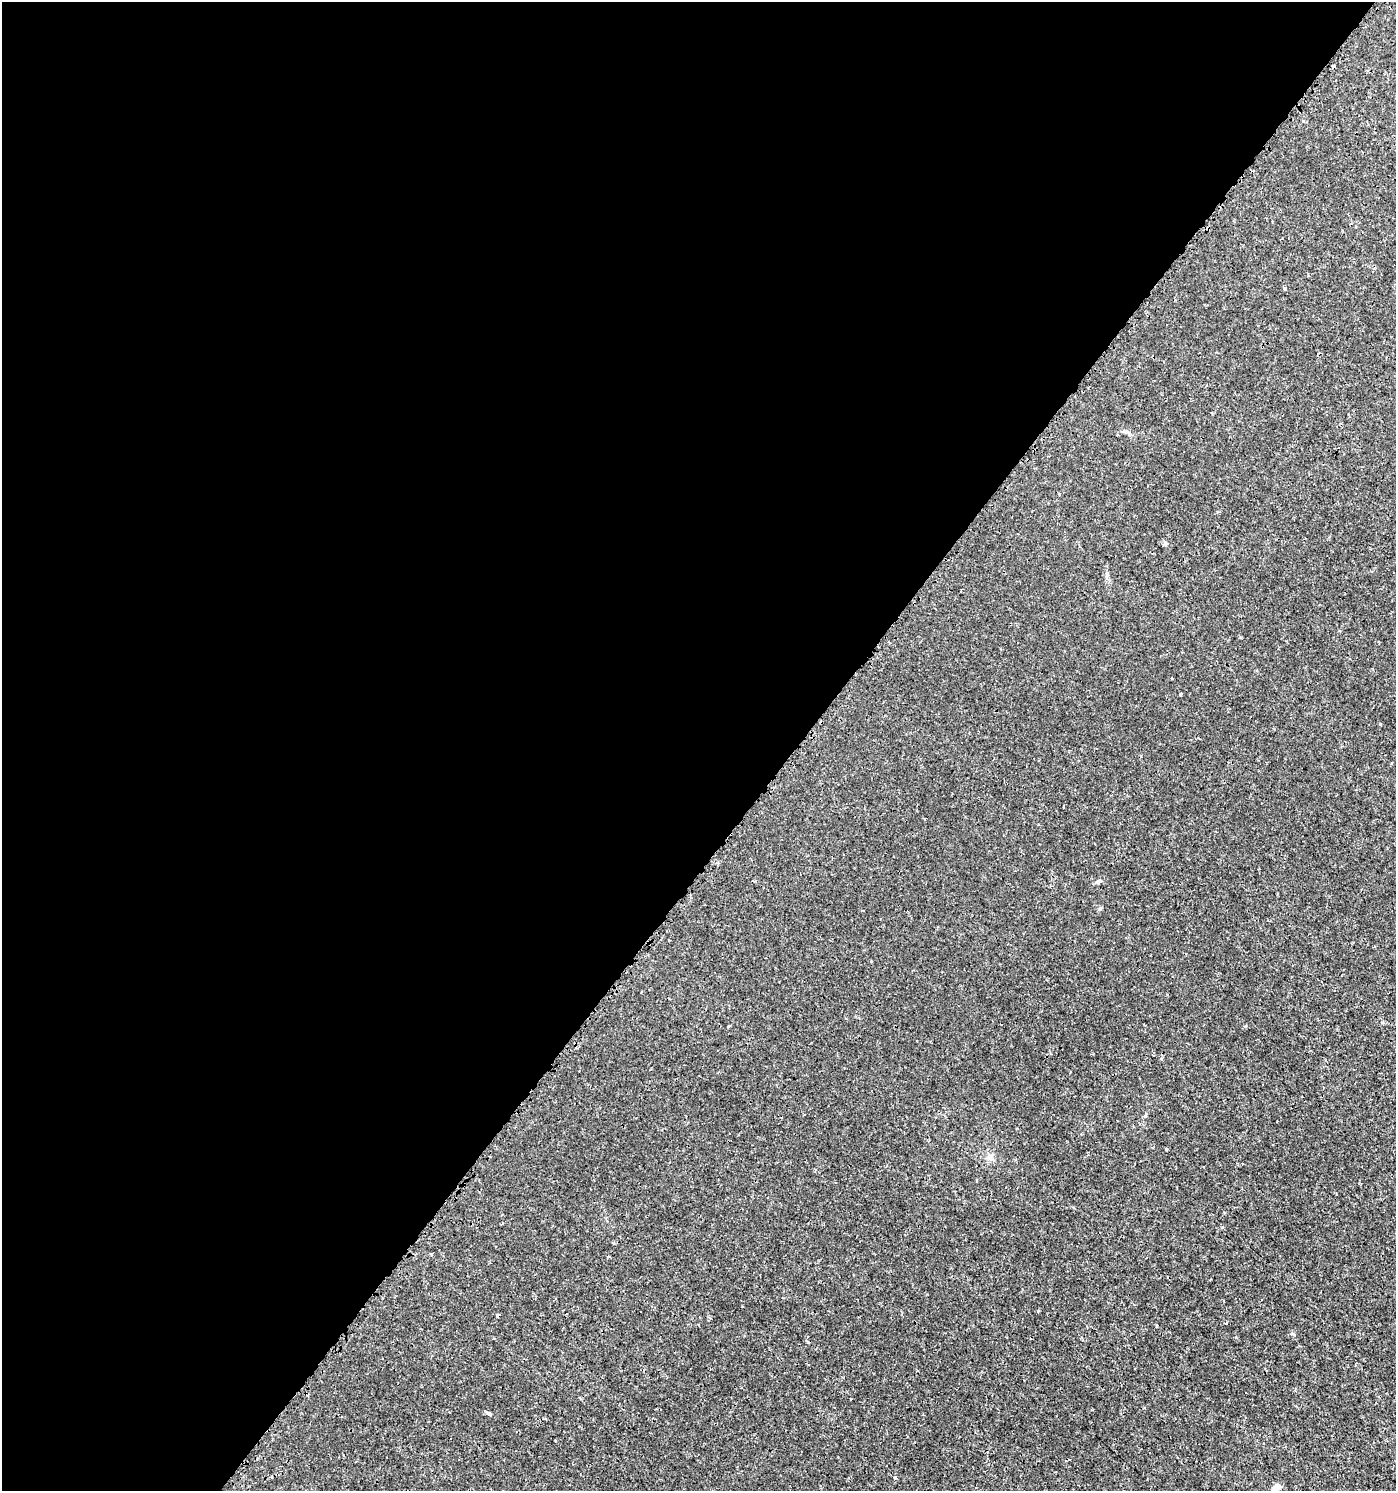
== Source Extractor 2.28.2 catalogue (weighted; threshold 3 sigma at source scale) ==
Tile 5 of 4 x 4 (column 1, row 2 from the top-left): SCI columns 213-1606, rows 3026-4514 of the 6070 x 6043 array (HDU 1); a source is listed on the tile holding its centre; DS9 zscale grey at full resolution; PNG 1398 x 1493 px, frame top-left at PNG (2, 2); no overlay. Shown black and unused: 57% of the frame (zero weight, under 3 of 4 exposures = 5% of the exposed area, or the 3 px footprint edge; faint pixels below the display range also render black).
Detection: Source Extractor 2.28.2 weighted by HDU 2 'WHT'; one run over the whole footprint, this tile lists its part. Background 0.00141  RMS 7.0e-04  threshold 0.00314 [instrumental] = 3 sigma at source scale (4.5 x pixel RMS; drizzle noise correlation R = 1.50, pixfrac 1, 0.0396/0.0396 arcsec/px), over >= 5 px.
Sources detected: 10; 1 cosmic-ray / hot-pixel residue — not listed; the other 9 listed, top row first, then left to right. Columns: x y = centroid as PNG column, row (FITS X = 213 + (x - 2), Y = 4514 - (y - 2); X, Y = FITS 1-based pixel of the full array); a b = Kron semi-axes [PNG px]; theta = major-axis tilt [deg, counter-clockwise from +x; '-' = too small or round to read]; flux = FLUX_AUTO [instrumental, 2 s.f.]
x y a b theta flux
1285 288 3 3 - 0.14
1165 544 6 4 72 0.09
1180 694 3 3 - 0.091
989 1157 9 8 - 0.31
1038 1311 3 3 - 0.075
497 1316 4 4 - 0.12
1157 1326 3 3 - 0.079
488 1413 7 4 -24 0.11
1276 1487 9 7 44 0.52
Overlapping masked pixels (flux is a lower limit): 1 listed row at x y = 497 1316
Isophote crosses this tile's border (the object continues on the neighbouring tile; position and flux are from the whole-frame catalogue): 1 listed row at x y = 1276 1487